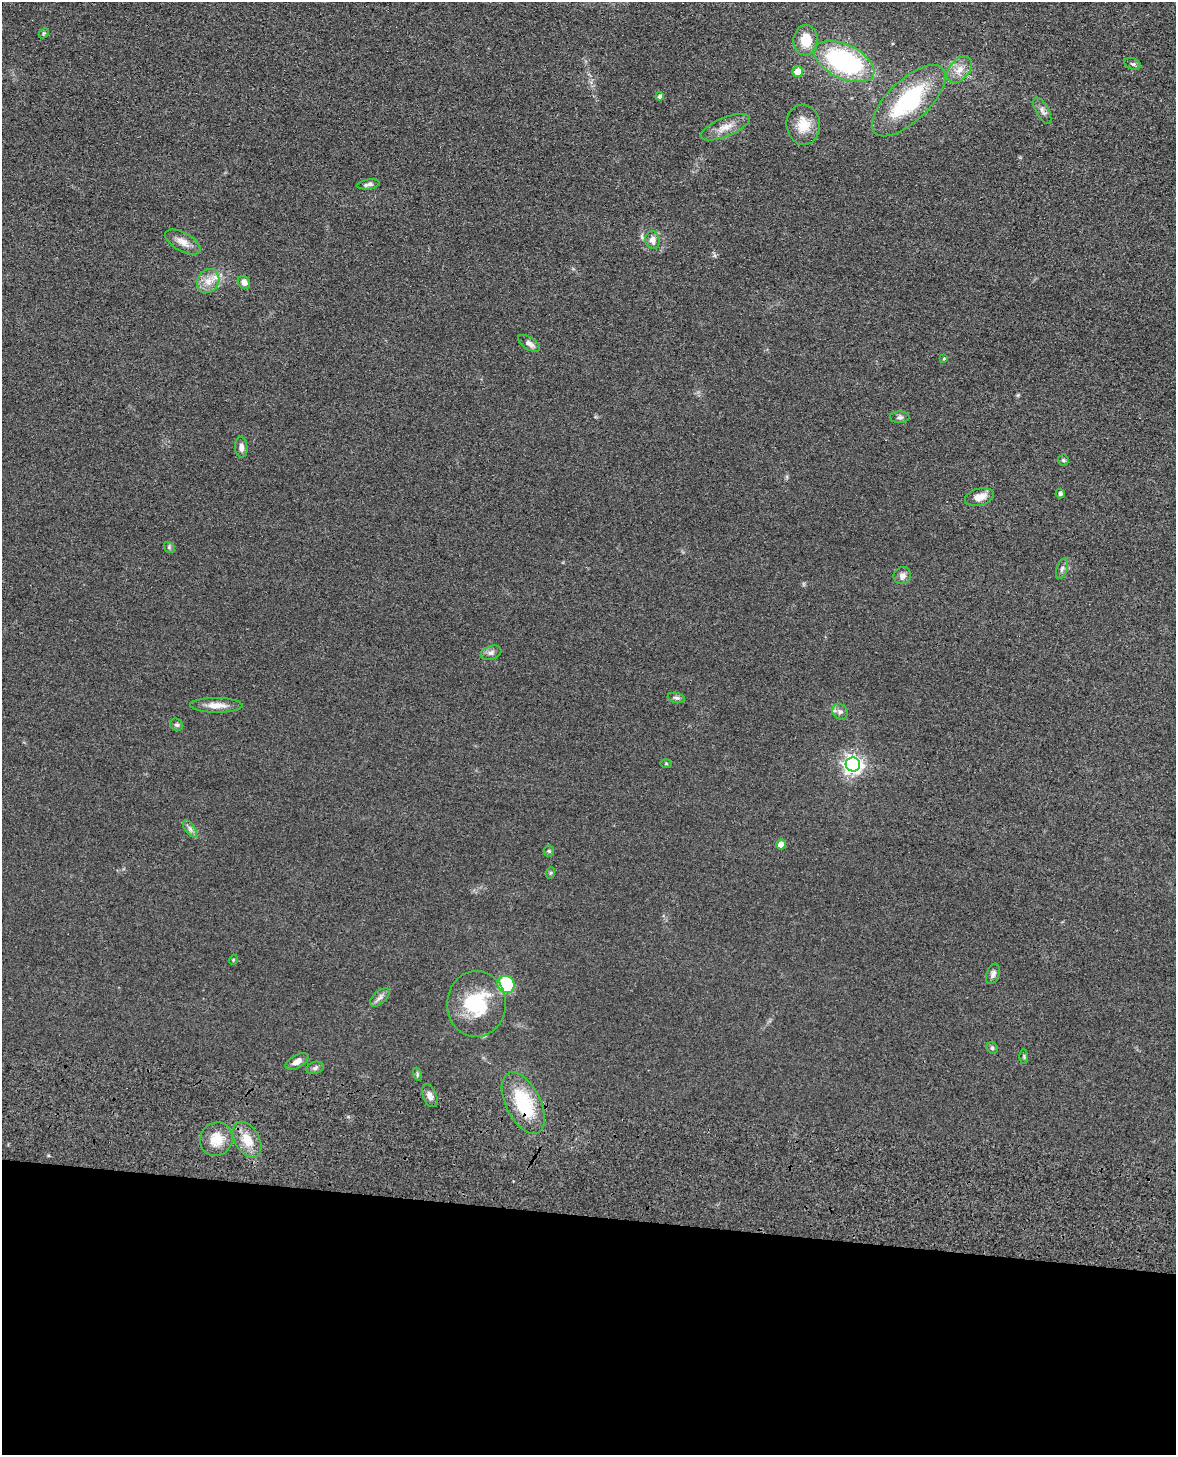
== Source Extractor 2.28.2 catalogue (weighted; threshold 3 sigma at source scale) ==
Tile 10 of 4 x 3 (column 2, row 3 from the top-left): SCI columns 1193-2366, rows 156-1608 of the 4869 x 4885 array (HDU 1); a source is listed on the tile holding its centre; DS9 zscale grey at full resolution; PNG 1178 x 1457 px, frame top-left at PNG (2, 2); each listed source drawn as its Kron ellipse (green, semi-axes under 4 px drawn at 4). Shown black and unused: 16% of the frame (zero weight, under 3 of 4 exposures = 9% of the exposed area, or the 3 px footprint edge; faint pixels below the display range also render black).
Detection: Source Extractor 2.28.2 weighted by HDU 2 'WHT'; one run over the whole footprint, this tile lists its part. Background 0.0534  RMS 0.0086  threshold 0.0388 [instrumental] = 3 sigma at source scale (4.5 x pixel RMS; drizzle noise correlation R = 1.50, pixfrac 1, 0.05/0.05 arcsec/px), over >= 5 px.
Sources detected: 53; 1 inside a brighter object's white glare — neither listed nor drawn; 1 inside a brighter listed object's ellipse — not listed separately; the other 51 listed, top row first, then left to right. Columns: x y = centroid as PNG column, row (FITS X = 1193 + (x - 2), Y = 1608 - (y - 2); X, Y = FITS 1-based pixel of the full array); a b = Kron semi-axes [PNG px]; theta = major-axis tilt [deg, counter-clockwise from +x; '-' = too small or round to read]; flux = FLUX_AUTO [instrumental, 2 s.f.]
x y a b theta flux
44 33 6 4 44 1.2
806 40 15 12 89 19
844 61 32 17 -25 130
1133 64 8 5 -18 1.6
959 70 15 10 48 8.8
798 72 5 5 - 13
660 96 4 4 - 2.2
909 101 47 20 44 83
1042 111 14 6 -61 3.7
803 125 20 17 -84 16
725 127 26 9 22 11
369 184 11 5 8 2.6
652 240 9 7 -74 5.6
183 242 19 9 -29 7.9
208 281 12 10 59 8.9
244 282 7 6 - 5
529 343 12 6 -32 4.2
944 359 4 4 - 0.81
900 417 10 5 1 2.4
241 447 10 6 -85 3.9
1063 460 5 5 - 1.3
1060 493 5 4 - 1.6
979 497 15 8 16 8.9
169 547 6 4 -47 1.3
1062 569 10 5 72 2.5
902 576 9 8 - 3.8
491 653 11 6 20 3.3
676 698 9 5 -11 2.1
216 705 26 7 -1 9.3
840 712 8 7 - 3.1
177 725 7 6 - 1.9
666 764 5 3 - 0.78
853 764 7 7 - 370
190 829 10 5 -55 2.8
781 844 5 5 - 10
549 851 5 5 - 1.3
550 873 6 4 70 1
233 960 5 3 - 0.72
993 974 10 6 69 3.2
506 984 9 8 - 52
380 997 12 6 42 3.4
476 1004 33 29 87 46
992 1048 6 5 - 1.4
1024 1056 7 3 90 1.1
297 1062 12 6 29 4.7
315 1068 9 6 17 2.2
417 1074 6 4 -72 1.2
430 1096 12 6 -66 4.6
523 1103 33 17 -63 49
216 1139 17 16 - 15
247 1140 19 12 -60 15
Overlapping masked pixels (flux is a lower limit): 1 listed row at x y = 523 1103